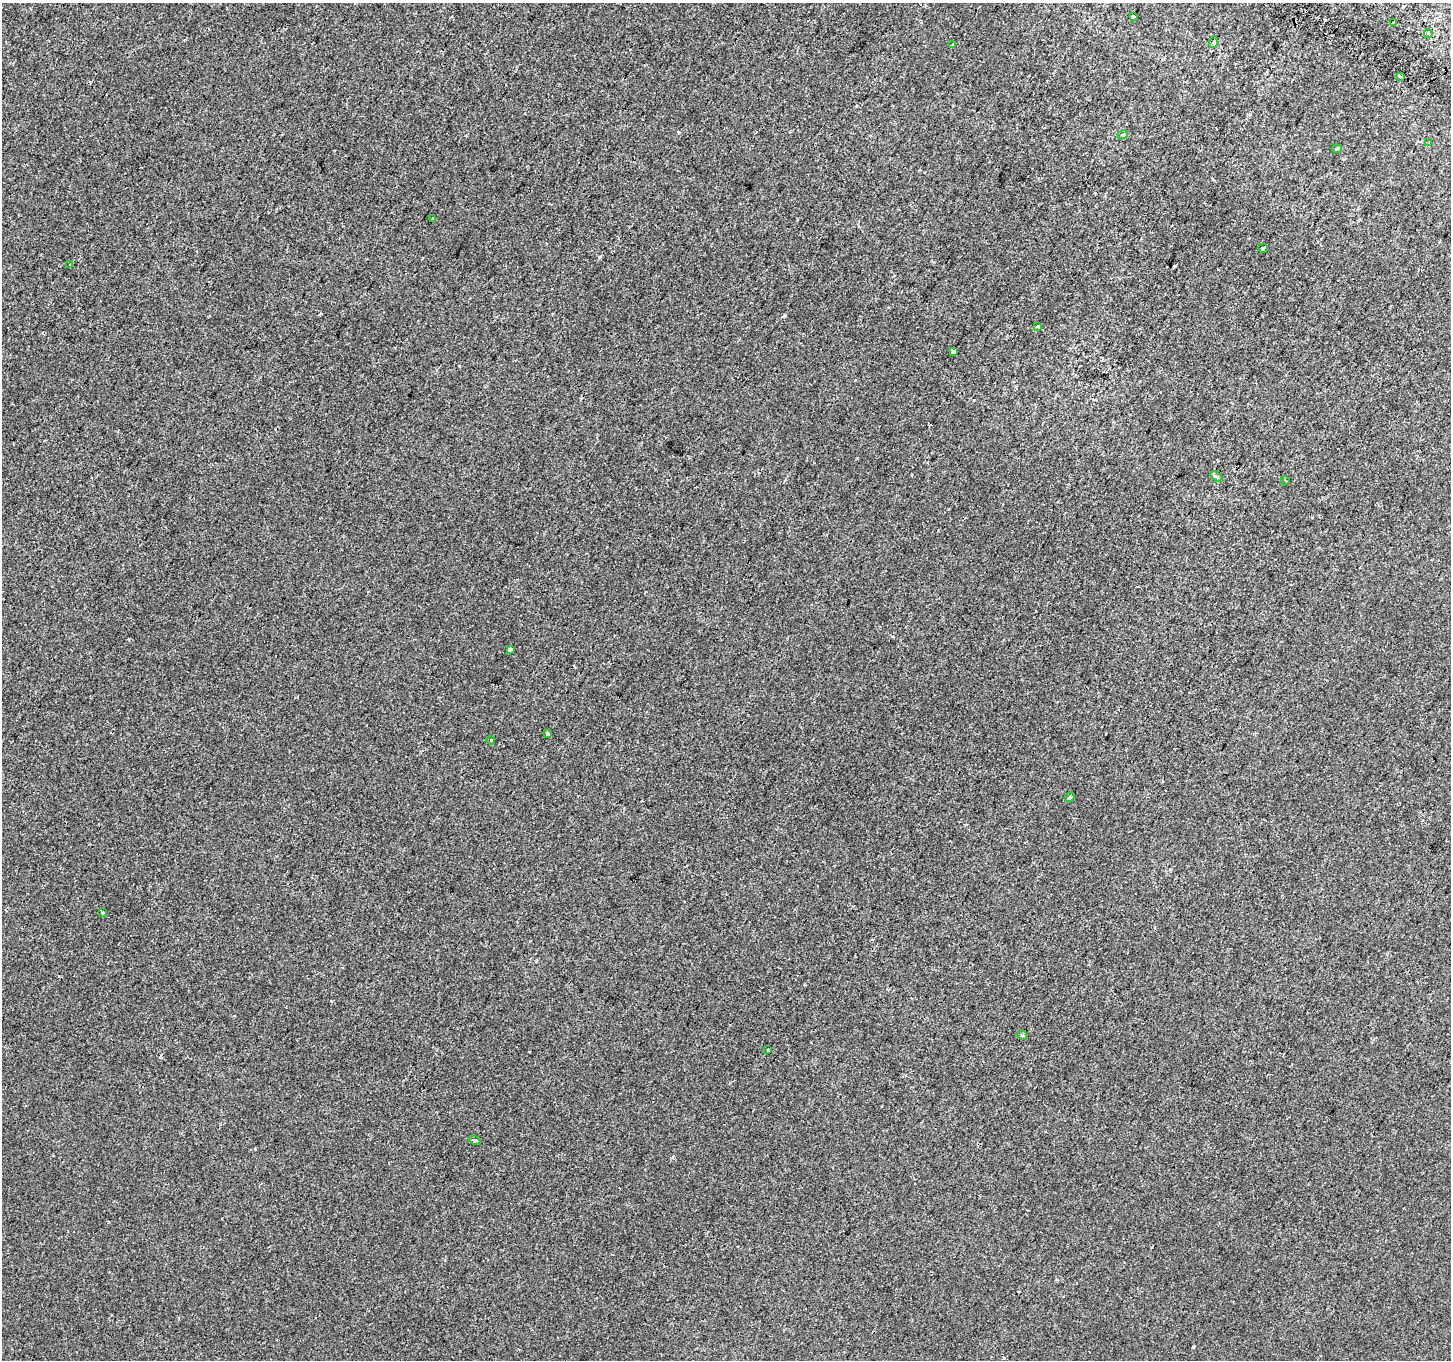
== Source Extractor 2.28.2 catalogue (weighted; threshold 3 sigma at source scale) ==
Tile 10 of 4 x 4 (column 2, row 3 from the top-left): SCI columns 1479-2927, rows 1659-3016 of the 5847 x 5966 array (HDU 1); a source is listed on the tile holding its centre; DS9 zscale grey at full resolution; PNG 1453 x 1362 px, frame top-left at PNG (2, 3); each listed source drawn as its Kron ellipse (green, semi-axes under 4 px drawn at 4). Shown black and unused: <1% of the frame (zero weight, under 2 of 3 exposures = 2% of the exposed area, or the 3 px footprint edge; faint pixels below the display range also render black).
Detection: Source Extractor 2.28.2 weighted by HDU 2 'WHT'; one run over the whole footprint, this tile lists its part. Background 8.58e-04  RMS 0.0037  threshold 0.0165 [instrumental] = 3 sigma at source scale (4.5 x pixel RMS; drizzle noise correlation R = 1.50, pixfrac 1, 0.0396/0.0396 arcsec/px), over >= 5 px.
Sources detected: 29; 5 cosmic-ray / hot-pixel residue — neither listed nor drawn; the other 24 listed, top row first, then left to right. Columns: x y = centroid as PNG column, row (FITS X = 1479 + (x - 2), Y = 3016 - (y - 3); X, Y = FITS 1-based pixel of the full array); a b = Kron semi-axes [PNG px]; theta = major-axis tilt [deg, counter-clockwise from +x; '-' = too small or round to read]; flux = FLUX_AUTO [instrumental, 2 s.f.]
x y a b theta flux
1133 16 3 3 - 0.84
1393 22 3 2 - 0.36
1428 34 4 4 - 1.2
1214 42 6 3 70 0.45
952 45 3 2 - 0.42
1400 76 3 3 - 1.3
1123 134 5 3 - 0.38
1429 143 3 3 - 0.54
1337 149 5 4 - 1.2
432 218 3 3 - 1.2
1263 248 5 3 - 0.38
70 265 3 3 - 0.41
1038 326 3 3 - 0.59
953 351 4 3 - 2.8
1217 476 7 4 -35 0.76
1285 480 4 3 - 0.32
510 649 3 3 - 1.9
548 734 4 3 - 1.3
491 740 4 3 - 0.44
1070 797 5 4 - 0.58
103 912 3 3 - 0.69
1022 1035 5 3 - 0.54
768 1050 4 2 - 0.3
475 1140 6 4 -26 0.64
Unlisted compact peaks at least as high as the median listed source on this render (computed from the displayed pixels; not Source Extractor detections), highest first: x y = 678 132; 784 316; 459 366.